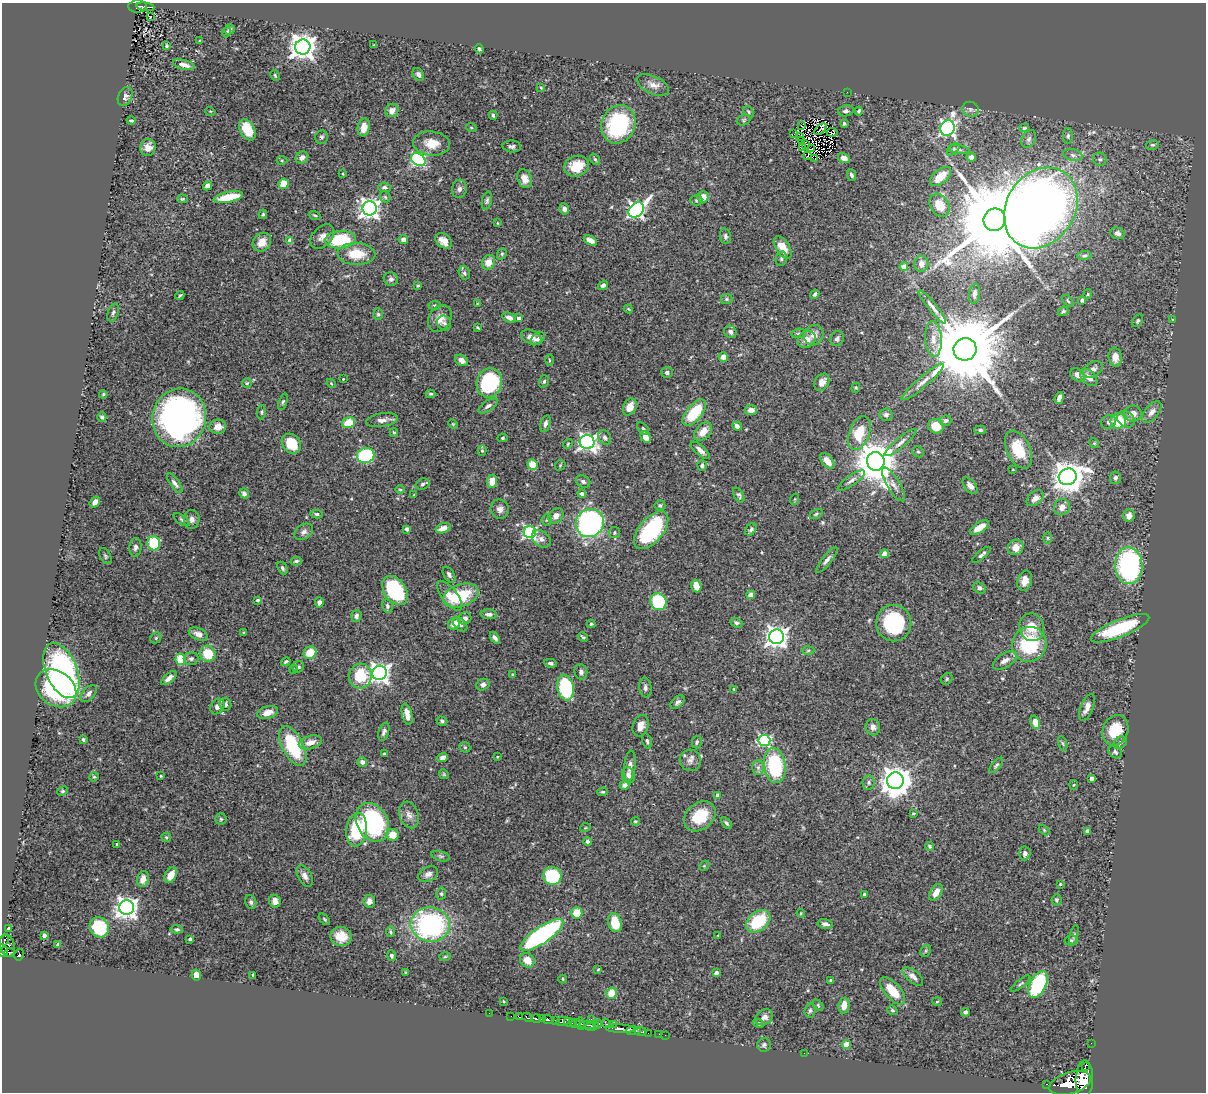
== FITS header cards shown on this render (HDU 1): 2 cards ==
NAXIS1  =                 1204
NAXIS2  =                 1090

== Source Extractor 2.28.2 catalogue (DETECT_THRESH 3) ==
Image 1204 x 1090 px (HDU 1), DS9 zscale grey, 1 PNG px = 1 image px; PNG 1208 x 1094 px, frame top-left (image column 1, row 1090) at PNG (2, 3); each listed source drawn as its Kron ellipse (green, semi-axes under 4 px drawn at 4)
Background 0.715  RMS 0.026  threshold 0.077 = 3 sigma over >= 5 px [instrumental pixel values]
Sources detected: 460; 2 with non-positive FLUX_AUTO (blend fragments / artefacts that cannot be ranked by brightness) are neither listed nor drawn; the other 458 listed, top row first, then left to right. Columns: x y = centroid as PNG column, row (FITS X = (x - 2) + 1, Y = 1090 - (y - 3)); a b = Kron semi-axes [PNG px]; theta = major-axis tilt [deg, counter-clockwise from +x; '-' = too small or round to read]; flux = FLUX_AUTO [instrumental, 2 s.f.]
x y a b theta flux
138 6 9 6 2 160
145 7 9 2 -8 81
150 16 3 3 - 2.7
230 29 5 5 - 4.2
227 32 5 3 - 2.9
200 41 3 3 - 2.8
373 45 3 2 - 1.2
166 46 3 3 - 2
303 47 7 7 - 2000
479 49 4 3 - 3.2
184 65 11 4 -15 13
418 74 7 5 -57 5.4
275 75 6 4 -64 1.9
653 85 17 8 -25 14
541 88 4 4 - 1.6
847 92 2 2 - 3.9
125 97 10 6 65 6.7
970 109 8 7 - 5.5
392 110 7 6 - 9.9
210 111 5 3 - 1.5
846 111 8 5 10 5
859 111 4 3 - 2.9
749 112 6 4 -47 2.5
493 115 4 3 - 3
744 120 7 5 23 2.9
131 121 4 3 - 3.1
844 123 3 3 - 2.1
618 124 19 17 67 180
801 126 4 2 - 2
364 127 9 6 80 20
471 127 5 3 - 1.6
947 128 8 7 - 490
1024 128 5 4 - 3.1
820 129 7 2 40 1.9
247 130 11 7 -63 47
832 132 5 3 - 0.78
794 134 3 2 - 3.6
799 136 3 2 - 2.7
1068 136 8 5 88 3.4
321 137 7 6 - 3.7
1029 139 9 6 61 5.1
802 141 3 2 - 1.4
432 143 18 12 -6 28
805 144 3 2 - 1.8
1152 145 6 5 - 3
512 146 9 6 -3 4.7
148 147 8 7 - 13
803 148 3 2 - 1.6
812 149 2 2 - 1
953 149 7 4 46 3.3
959 150 10 3 -7 4.2
1073 155 10 6 -15 6.6
807 156 4 3 - 4.8
302 157 7 5 40 9
971 157 4 4 - 6
815 158 2 2 - 1.2
844 158 6 5 - 13
595 159 6 4 -53 2.4
1100 159 7 6 - 3.5
282 160 5 3 - 1.9
418 160 8 5 -32 330
576 166 12 10 19 35
343 174 4 2 - 1.4
851 175 6 4 -67 3.9
941 176 12 7 40 36
524 179 10 7 -66 17
284 184 5 5 - 34
207 186 5 4 - 6.2
384 187 6 5 - 4.7
459 189 9 7 80 6.2
228 197 15 5 12 50
385 197 6 4 -46 2.5
703 197 5 5 - 20
182 199 5 3 - 2
696 200 6 5 - 3
487 201 9 5 76 4
940 205 12 9 -56 34
370 208 7 7 - 960
1041 208 43 34 57 2600
564 209 5 4 - 7.6
636 210 9 6 41 570
263 214 4 3 - 2.4
315 215 6 3 -19 2.1
995 220 11 10 - 36000
497 223 3 3 - 1.5
1117 233 7 5 -16 4.7
725 236 8 5 -80 4.7
322 237 14 9 48 12
403 239 5 4 - 7.1
340 240 16 9 5 97
590 240 7 4 -30 13
290 241 4 4 - 24
444 241 9 6 -35 17
262 242 10 8 49 20
783 247 12 7 -57 26
356 254 19 11 -2 44
502 254 6 4 69 2.9
1085 255 7 4 6 3.2
781 259 7 5 77 3.8
488 262 7 6 - 19
921 264 8 7 - 8.9
904 267 4 4 - 12
464 273 6 5 - 4
391 279 7 6 - 4.6
603 285 5 4 - 5.5
418 286 3 3 - 2.5
815 294 5 3 - 4
975 294 10 5 81 6.2
1088 294 5 4 - 2
180 295 4 3 - 3
726 299 6 5 - 3.1
1082 300 4 3 - 4.4
1068 301 7 3 -55 2.2
477 304 4 2 - 1.1
435 305 6 4 4 2.2
932 307 21 4 -51 9
628 309 4 3 - 1.7
1063 311 5 4 - 2.8
113 313 9 5 71 3.9
378 314 6 5 - 2.7
509 317 7 4 -26 8.8
519 318 4 3 - 5.4
440 319 14 11 60 19
1173 320 4 3 - 1.2
1138 321 7 4 58 3.4
444 323 7 6 - 5.3
478 328 4 2 - 1.6
730 332 6 6 - 6.9
799 333 7 4 4 3.6
814 335 11 9 57 14
531 337 10 7 -25 13
837 338 8 6 64 4.8
538 339 8 5 41 5.3
807 339 9 8 - 14
933 339 18 8 -86 18
965 349 11 11 - 29000
723 357 5 4 - 10
1115 357 9 6 -83 12
461 360 7 5 -31 10
549 360 6 3 -89 1.9
1093 369 10 7 29 8.6
667 373 6 5 - 4.4
1078 375 8 6 -33 9.4
1089 377 10 6 -45 12
343 379 3 2 - 1.1
544 381 6 4 72 3
822 382 9 7 61 13
923 382 27 5 41 14
247 383 5 4 - 2.4
331 383 5 3 - 1.6
489 383 15 12 74 150
856 388 5 4 - 2.2
103 394 4 3 - 2.1
431 394 5 4 - 3.1
1059 398 6 4 71 7.8
283 402 9 4 72 3.1
488 406 11 5 34 5.8
630 407 9 6 63 19
751 410 6 5 - 11
261 412 7 4 86 2.6
1152 412 13 6 50 8.8
694 413 16 7 50 75
1133 414 8 8 - 11
886 415 6 6 - 5.3
102 417 5 4 - 4.8
179 418 29 27 76 720
1126 419 9 7 -39 8.5
382 420 16 6 9 10
946 421 6 5 - 4.8
1118 421 8 7 - 59
1108 422 7 6 - 5.9
349 423 6 5 - 42
545 423 9 4 75 6
453 424 5 4 - 1.8
737 426 5 4 - 7.1
936 426 8 7 - 33
218 427 8 7 - 18
643 429 7 4 -49 3.5
980 430 6 4 1 3.2
703 432 10 7 47 21
394 433 4 3 - 2.5
859 433 18 10 70 50
646 437 6 4 -58 16
502 438 5 4 - 2.2
605 438 8 6 -60 5.5
587 442 7 7 - 620
901 443 20 5 40 9.3
1094 443 5 4 - 2.3
291 444 11 8 -48 48
568 444 5 4 - 2.1
700 450 12 5 -42 8.5
1018 450 20 11 -64 55
482 451 5 4 - 2.2
918 452 6 5 - 2.7
366 456 9 7 12 170
827 461 9 5 -50 18
876 461 9 9 - 6300
532 465 5 5 - 31
560 465 6 4 47 2.3
702 466 5 4 - 4
1013 470 3 2 - 1.2
1068 477 9 8 - 2900
1115 478 6 5 - 5
851 480 16 5 35 7.3
492 481 6 5 - 20
583 481 7 5 -26 3.9
175 483 11 4 -54 5.8
422 484 7 5 21 4
893 484 19 6 -59 12
970 486 9 5 -51 10
400 490 4 3 - 1.8
244 493 5 4 - 4.1
582 493 4 3 - 3.6
414 495 3 3 - 1.4
739 495 8 4 -59 3.8
1035 498 9 6 40 12
795 499 5 3 - 1.6
95 502 6 4 55 8.9
660 505 5 5 - 3
1062 507 8 7 - 12
500 509 9 9 - 8.7
316 514 6 3 -12 3.5
816 514 7 4 29 2.7
556 516 8 6 49 9.2
1129 516 6 5 - 14
192 519 9 8 - 8
182 520 9 4 -35 3.9
547 520 5 5 - 2.4
590 523 14 13 - 420
980 527 11 5 33 17
443 528 8 4 21 12
407 529 4 3 - 6.5
751 529 7 5 52 3.9
651 530 22 12 50 170
304 532 10 7 32 7.1
530 532 6 6 - 320
614 533 5 5 - 3.2
1047 538 6 4 -89 2.4
541 539 10 7 -37 7.8
154 543 7 6 - 86
135 547 9 6 84 5.8
1016 547 8 7 - 15
884 554 4 4 - 26
981 555 11 4 39 5.2
105 556 9 5 -62 3.3
827 560 16 4 51 6.8
296 561 6 3 14 2.9
1129 566 18 13 -87 320
282 568 7 4 -63 4.1
449 575 9 5 -59 5.8
1025 581 10 7 73 15
696 586 6 5 - 18
979 588 7 5 -30 5.5
395 590 16 10 -55 140
751 595 4 4 - 20
449 596 18 7 -52 29
461 596 18 11 19 72
257 600 4 3 - 2.6
319 602 5 4 - 7.5
658 602 8 8 - 110
387 606 7 5 -77 4.1
489 614 8 5 -4 6.7
356 616 6 5 - 4.3
465 618 7 6 - 6.6
454 623 7 5 45 18
736 623 6 4 -20 3.3
894 623 18 17 - 140
591 624 4 3 - 2.4
460 625 8 5 -39 6.1
1032 627 14 12 -71 28
1120 628 31 8 22 120
244 633 3 3 - 2.1
198 634 10 6 -24 11
583 637 5 3 - 2.3
777 637 7 7 - 1100
156 638 6 5 - 2.5
495 638 6 3 -52 5.3
1029 644 18 17 - 120
808 650 6 4 2 2.3
310 653 7 6 - 32
208 654 8 7 - 41
180 659 6 5 - 45
191 659 7 6 - 5.1
1005 660 13 7 31 11
286 662 5 4 - 3.2
550 663 6 4 -10 4.1
298 667 6 5 - 3.2
294 669 4 3 - 1.6
61 670 29 15 -68 470
581 672 8 6 -75 5.8
380 673 7 7 - 990
513 674 3 2 - 1.6
360 676 12 11 - 59
169 678 9 4 40 9
947 679 6 5 - 2.4
483 685 7 5 23 6
645 687 10 6 -82 5.6
56 688 22 17 -36 180
565 688 13 8 -77 150
734 689 3 3 - 1.5
89 694 10 6 49 7.8
678 702 8 5 42 5
225 705 6 6 - 6.8
217 706 8 6 58 9.8
1087 707 14 6 68 12
268 712 10 6 15 13
407 714 11 5 -77 15
442 721 5 4 - 3.2
1035 722 7 4 -72 17
641 726 11 7 72 14
873 727 8 7 - 8
1115 730 15 12 70 54
384 732 9 5 71 5.7
83 740 4 4 - 3.4
647 741 8 4 -73 3.5
764 741 6 5 - 230
310 742 12 6 17 15
697 742 6 5 - 3.6
1063 743 8 3 -71 2.6
1120 743 7 5 38 3.9
293 746 22 10 -63 110
465 747 6 5 - 2.4
1115 752 7 5 -39 3.5
384 754 3 3 - 2.1
443 757 5 4 - 6.2
497 757 3 2 - 1.2
690 760 11 10 - 11
362 762 5 4 - 6.4
996 765 9 4 49 3.3
630 766 15 5 83 9.8
775 766 17 11 -83 140
758 767 7 6 - 5.1
444 774 5 4 - 2
628 775 8 6 -74 6.5
161 776 3 2 - 1.5
94 777 5 4 - 1.9
1091 778 4 3 - 7.6
895 781 8 8 - 2700
869 782 7 6 - 4.3
624 785 5 4 - 4.1
1074 785 5 4 - 1.7
63 791 5 4 - 2.2
603 792 5 4 - 2.5
718 796 4 4 - 9.9
913 813 4 3 - 1.7
409 815 13 9 -72 12
700 816 17 13 40 60
221 819 5 5 - 2.8
635 821 4 4 - 2.2
372 822 20 15 -61 270
726 823 6 3 -52 3.1
585 828 5 3 - 1.7
357 830 17 10 82 85
1044 830 6 4 -46 1.9
1087 831 4 4 - 6.7
392 835 6 6 - 28
166 837 5 4 - 2.3
587 842 4 4 - 3.8
117 844 4 3 - 2.2
929 846 4 4 - 3.6
1025 853 7 6 - 5.3
441 856 9 5 -15 3.6
704 866 6 4 43 1.8
428 874 10 7 27 8.6
171 875 8 5 62 18
305 876 11 6 -61 9
552 876 9 9 - 120
143 879 8 6 76 13
1060 884 4 3 - 1.8
936 892 9 5 59 16
441 894 6 5 - 2.8
864 894 3 3 - 4.2
1056 900 5 5 - 3
275 901 6 5 - 13
369 901 6 5 - 8.2
251 902 7 5 -72 4.2
127 907 7 7 - 1200
577 913 5 5 - 28
801 913 4 4 - 1.8
324 919 7 3 -46 2.2
758 921 14 9 39 92
615 923 10 6 -75 40
825 924 8 5 -12 6.5
430 925 19 17 -7 310
99 927 10 9 - 110
9 928 3 3 - 2.7
177 929 6 4 -7 3.1
391 932 5 3 - 2.7
44 935 4 3 - 4.6
542 935 25 8 35 330
1074 935 10 4 76 3.3
341 936 10 9 - 26
718 936 3 2 - 1.2
4 939 6 3 73 58
190 939 4 3 - 3
1071 940 6 5 - 3.4
58 944 4 3 - 2.3
7 946 11 7 -75 470
926 951 6 4 62 2.9
3 952 5 4 - 440
10 952 5 3 - 210
19 955 6 4 77 240
391 956 5 4 - 4.5
445 957 5 3 - 1.8
527 960 8 6 -42 18
598 969 4 4 - 1.5
406 972 3 2 - 1.9
716 973 4 3 - 7.4
196 975 5 4 - 14
253 975 4 3 - 3
913 976 12 6 -41 9.6
563 979 4 3 - 1.4
831 980 3 3 - 2.6
1021 984 12 4 38 3.6
1038 985 14 8 64 170
892 991 16 8 -48 42
611 993 6 5 - 26
503 1001 3 2 - 1.3
937 1002 5 3 - 1.7
818 1005 6 4 -47 2
844 1005 8 5 82 15
810 1010 7 5 87 3.4
892 1010 5 4 - 3.3
965 1012 4 4 - 4.3
489 1013 2 2 - 5.5
511 1016 2 2 - 13
519 1017 3 3 - 150
527 1017 6 3 -29 200
764 1017 9 7 32 8.7
536 1019 4 3 - 520
543 1019 3 3 - 350
548 1019 5 3 - 390
591 1019 2 2 - 14
555 1021 3 3 - 210
563 1021 7 4 12 1000
570 1023 6 3 -16 560
606 1023 5 3 - 98
758 1023 5 4 - 3.3
576 1024 5 4 - 170
580 1024 6 4 -86 210
598 1024 4 4 - 78
614 1024 3 2 - 110
587 1025 8 2 -1 340
592 1026 7 5 11 320
620 1029 14 3 -2 1100
633 1031 7 3 4 240
641 1031 6 3 1 97
648 1033 2 2 - 15
659 1034 2 2 - 9.5
665 1035 2 2 - 12
1091 1043 2 2 - 9.3
764 1045 7 6 - 4.2
846 1045 4 4 - 34
804 1053 2 2 - 5.3
1085 1066 2 2 - 15000
1084 1079 19 8 88 4400
1070 1083 21 11 17 5400
1047 1084 3 2 - 48
At the frame edge (FLAGS 8, measured only in part): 1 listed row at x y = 3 952
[2 non-positive-flux detections neither listed nor drawn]